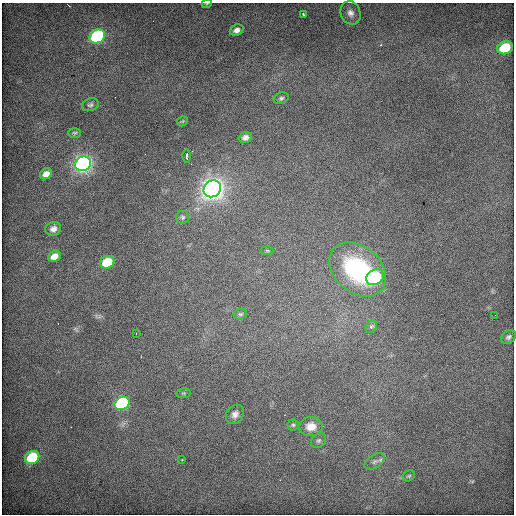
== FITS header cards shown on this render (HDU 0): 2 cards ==
NAXIS1  =                  512 / Axis length
NAXIS2  =                  512 / Axis length

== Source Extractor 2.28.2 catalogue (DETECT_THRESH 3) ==
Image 512 x 512 px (HDU 0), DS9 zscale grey, 1 PNG px = 1 image px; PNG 516 x 516 px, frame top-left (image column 1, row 512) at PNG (2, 3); each listed source drawn as its Kron ellipse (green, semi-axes under 4 px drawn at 4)
Background 657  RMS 4.1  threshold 12.2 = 3 sigma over >= 5 px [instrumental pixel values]
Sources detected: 37; all 37 listed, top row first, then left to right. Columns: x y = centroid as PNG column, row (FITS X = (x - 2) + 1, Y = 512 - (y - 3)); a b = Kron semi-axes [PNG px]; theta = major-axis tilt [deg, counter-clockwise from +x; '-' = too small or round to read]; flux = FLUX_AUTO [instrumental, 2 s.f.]
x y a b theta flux
207 3 5 3 - 240
351 13 12 10 -67 1800
303 14 4 3 - 340
237 30 7 5 21 1200
97 36 8 6 28 52000
505 48 8 6 23 16000
281 98 8 5 20 650
90 105 8 6 17 680
182 121 5 5 - 300
75 133 6 5 - 410
245 137 6 5 - 1100
187 156 7 2 -90 410
83 164 8 7 - 140000
46 174 6 5 - 1700
212 189 9 8 - 270000
183 217 6 6 - 530
53 229 8 7 - 1300
267 251 6 4 -2 310
54 256 6 5 - 2200
107 262 7 6 - 12000
358 269 32 23 -41 31000
375 277 9 7 30 25000
240 314 7 5 17 410
495 315 2 2 - 250
371 327 7 5 50 670
136 333 2 2 - 180
509 337 8 6 31 700
184 393 7 5 9 410
122 403 8 6 28 47000
235 414 10 8 52 1500
293 425 5 5 - 480
311 427 11 9 2 3500
319 440 8 6 43 700
32 457 7 6 - 19000
182 460 3 3 - 260
375 461 11 6 33 1100
409 476 6 5 - 390
At the frame edge (FLAGS 8, measured only in part): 1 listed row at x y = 207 3